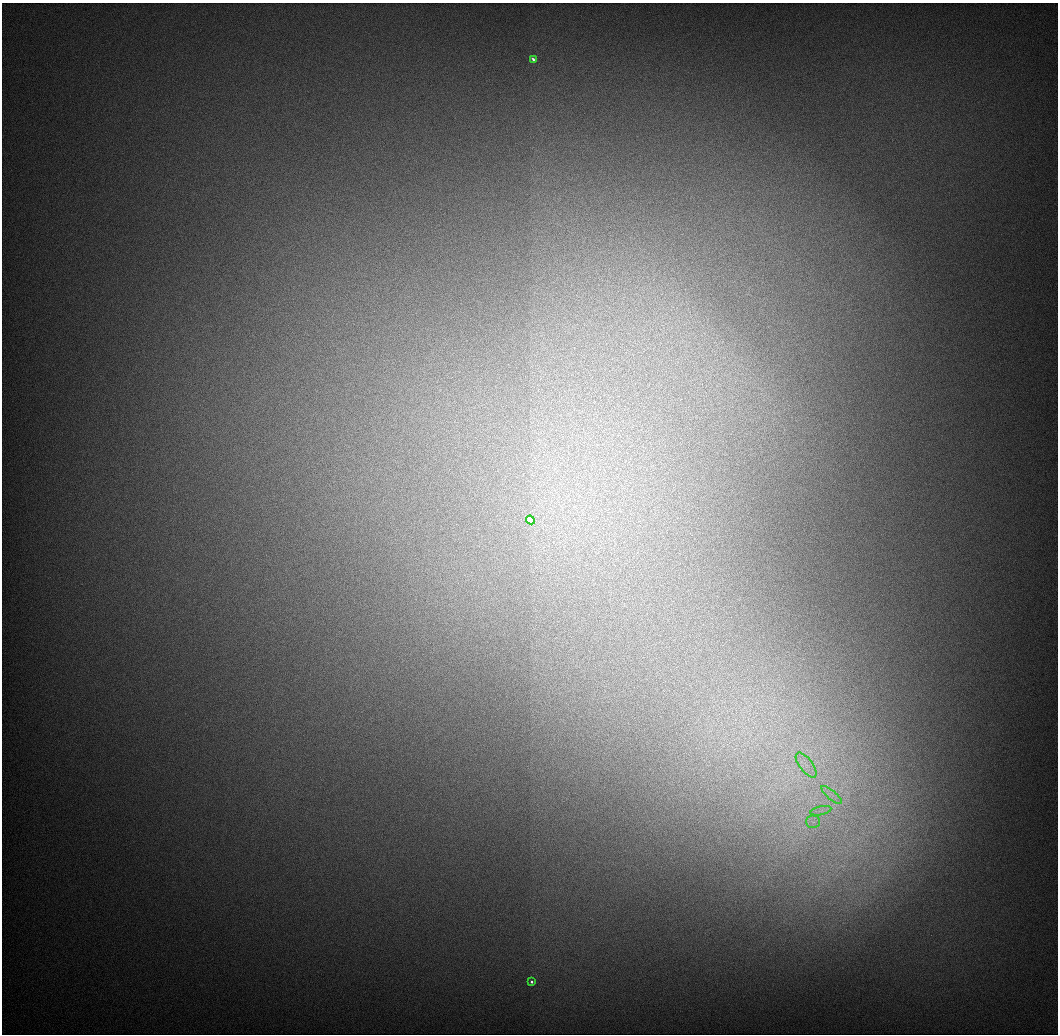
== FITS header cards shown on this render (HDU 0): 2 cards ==
NAXIS1  =                 1056 / Length of Axis 1 (Serial)
NAXIS2  =                 1032 / Length of Axis 2 (Parallel)

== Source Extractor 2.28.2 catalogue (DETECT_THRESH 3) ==
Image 1056 x 1032 px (HDU 0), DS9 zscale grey, 1 PNG px = 1 image px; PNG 1060 x 1036 px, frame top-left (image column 1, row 1032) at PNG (2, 3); each listed source drawn as its Kron ellipse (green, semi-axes under 4 px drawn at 4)
Background 548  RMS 5.8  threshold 17.5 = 3 sigma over >= 5 px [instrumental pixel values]
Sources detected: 7; all 7 listed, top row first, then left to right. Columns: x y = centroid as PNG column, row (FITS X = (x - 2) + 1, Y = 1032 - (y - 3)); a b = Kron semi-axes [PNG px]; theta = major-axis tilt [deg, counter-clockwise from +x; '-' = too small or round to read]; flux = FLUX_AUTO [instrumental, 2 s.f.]
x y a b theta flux
533 59 4 3 - 970
530 520 4 3 - 25000
806 765 15 6 -53 3600
832 795 13 3 -41 1900
821 811 11 4 13 1900
813 822 7 6 - 1700
532 982 3 3 - 1200